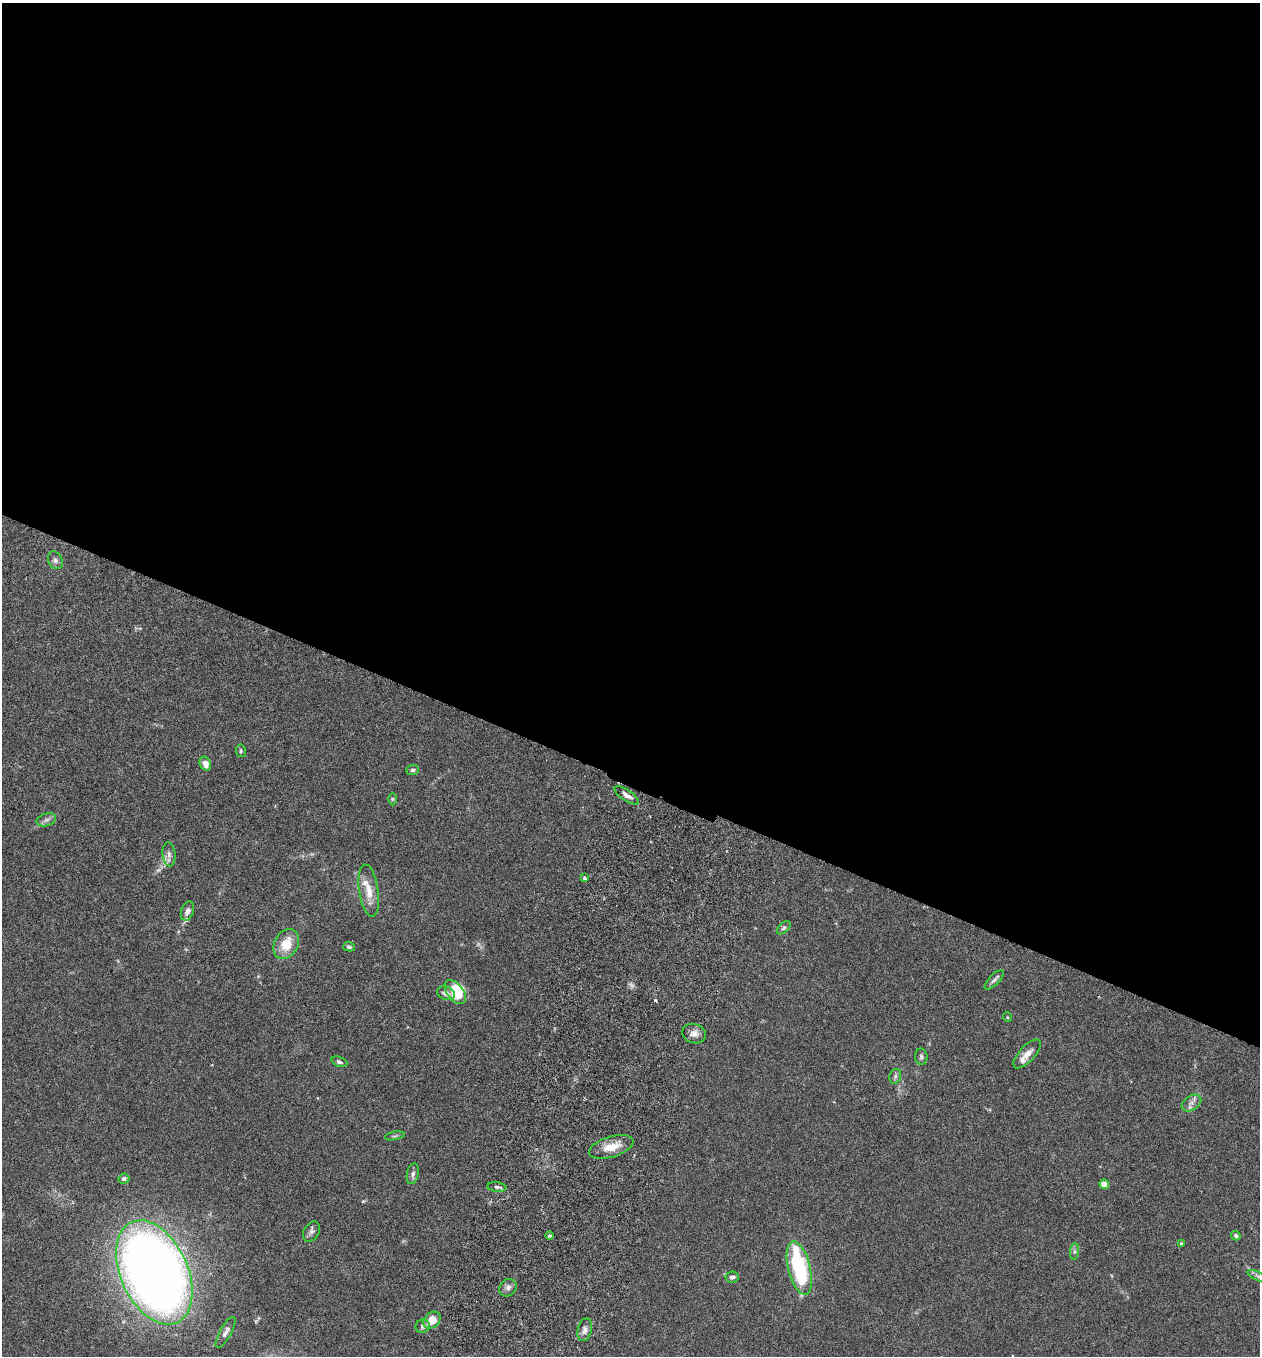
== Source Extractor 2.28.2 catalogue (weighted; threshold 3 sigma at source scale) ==
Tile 3 of 4 x 4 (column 3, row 1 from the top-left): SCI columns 2708-3965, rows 4089-5442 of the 5544 x 5466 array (HDU 1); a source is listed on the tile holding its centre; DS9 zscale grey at full resolution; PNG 1262 x 1358 px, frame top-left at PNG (2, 3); each listed source drawn as its Kron ellipse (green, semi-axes under 4 px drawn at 4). Shown black and unused: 57% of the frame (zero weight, under 3 of 6 exposures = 3% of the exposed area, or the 3 px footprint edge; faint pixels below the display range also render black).
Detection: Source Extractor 2.28.2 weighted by HDU 2 'WHT'; one run over the whole footprint, this tile lists its part. Background 0.0171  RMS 0.002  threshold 0.008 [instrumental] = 3 sigma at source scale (4.09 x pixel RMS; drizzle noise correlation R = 1.36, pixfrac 0.8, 0.05/0.05 arcsec/px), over >= 5 px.
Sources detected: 51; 1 too faint to see at this stretch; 1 inside a brighter object's white glare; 1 cosmic-ray / hot-pixel residue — neither listed nor drawn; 4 inside a brighter listed object's ellipse — not listed separately; the other 44 listed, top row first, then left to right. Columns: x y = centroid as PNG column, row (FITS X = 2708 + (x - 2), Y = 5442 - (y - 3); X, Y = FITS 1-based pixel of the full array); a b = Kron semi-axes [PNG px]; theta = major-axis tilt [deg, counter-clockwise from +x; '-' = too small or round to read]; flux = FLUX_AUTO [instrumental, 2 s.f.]
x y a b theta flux
55 560 9 7 -64 0.63
241 751 6 5 - 0.29
205 764 7 5 -65 1.4
413 770 6 5 - 0.34
627 795 14 5 -33 0.93
392 799 6 4 -90 0.25
46 820 10 6 18 0.64
169 854 12 6 -85 0.77
584 878 3 3 - 0.59
369 891 26 9 -82 2.7
187 911 10 6 72 0.84
784 928 8 5 44 0.35
286 944 16 12 61 3.8
349 947 6 4 -14 0.34
994 980 12 5 46 0.57
455 992 14 8 -51 5.5
446 993 9 6 -21 1
1007 1017 5 3 - 0.15
694 1034 12 9 -15 1.1
1027 1054 18 7 47 1.6
921 1057 8 6 -85 0.4
339 1062 8 5 -21 0.43
895 1076 7 5 69 0.44
1192 1103 10 7 33 0.85
395 1136 10 3 11 0.27
611 1147 23 10 17 2.8
413 1174 10 6 78 0.59
124 1179 5 5 - 0.52
1104 1184 5 4 - 2.2
497 1187 10 4 -7 0.51
311 1232 11 7 59 0.61
549 1235 4 3 - 0.41
1236 1236 5 4 - 0.4
1181 1244 3 3 - 0.21
1074 1251 8 4 83 0.44
799 1268 27 11 -76 16
154 1272 55 33 -65 210
1258 1276 12 4 -26 0.48
732 1277 7 5 8 0.64
508 1288 9 8 - 0.82
432 1320 9 7 42 2.6
423 1326 7 6 - 0.56
585 1330 11 7 76 0.89
225 1332 17 6 61 0.79
Isophote crosses this tile's border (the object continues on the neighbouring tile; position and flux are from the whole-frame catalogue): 1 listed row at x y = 1258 1276